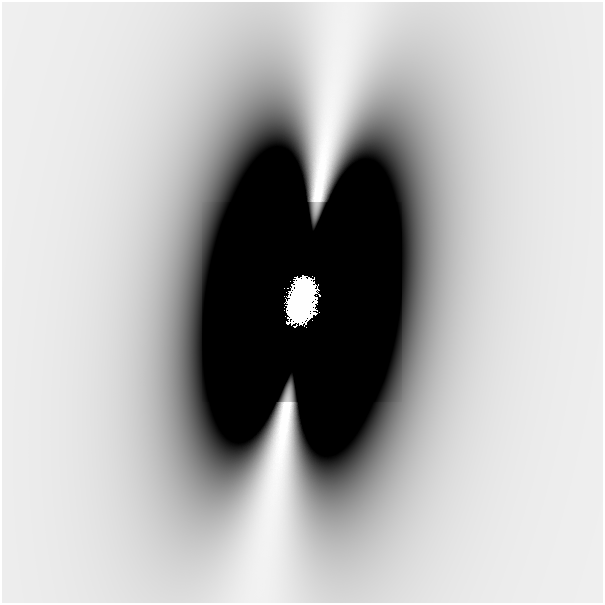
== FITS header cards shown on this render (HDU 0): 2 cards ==
NAXIS1  =                  601
NAXIS2  =                  601

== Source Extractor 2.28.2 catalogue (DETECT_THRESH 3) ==
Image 601 x 601 px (HDU 0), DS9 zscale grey, 1 PNG px = 1 image px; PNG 605 x 605 px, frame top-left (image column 1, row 601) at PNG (2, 2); no overlay
Background -8.80e-10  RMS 3.5e-10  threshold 1.06e-09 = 3 sigma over >= 5 px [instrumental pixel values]
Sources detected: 4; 2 with non-positive FLUX_AUTO (blend fragments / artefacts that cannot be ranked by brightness) are not listed; the other 2 listed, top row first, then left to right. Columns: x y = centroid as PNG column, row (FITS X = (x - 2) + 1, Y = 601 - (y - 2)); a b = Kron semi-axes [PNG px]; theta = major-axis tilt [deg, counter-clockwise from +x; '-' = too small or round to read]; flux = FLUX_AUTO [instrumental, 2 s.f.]
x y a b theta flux
193 273 66 24 85 3.2e-06
302 301 30 16 80 7.3e+01
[2 non-positive-flux detections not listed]